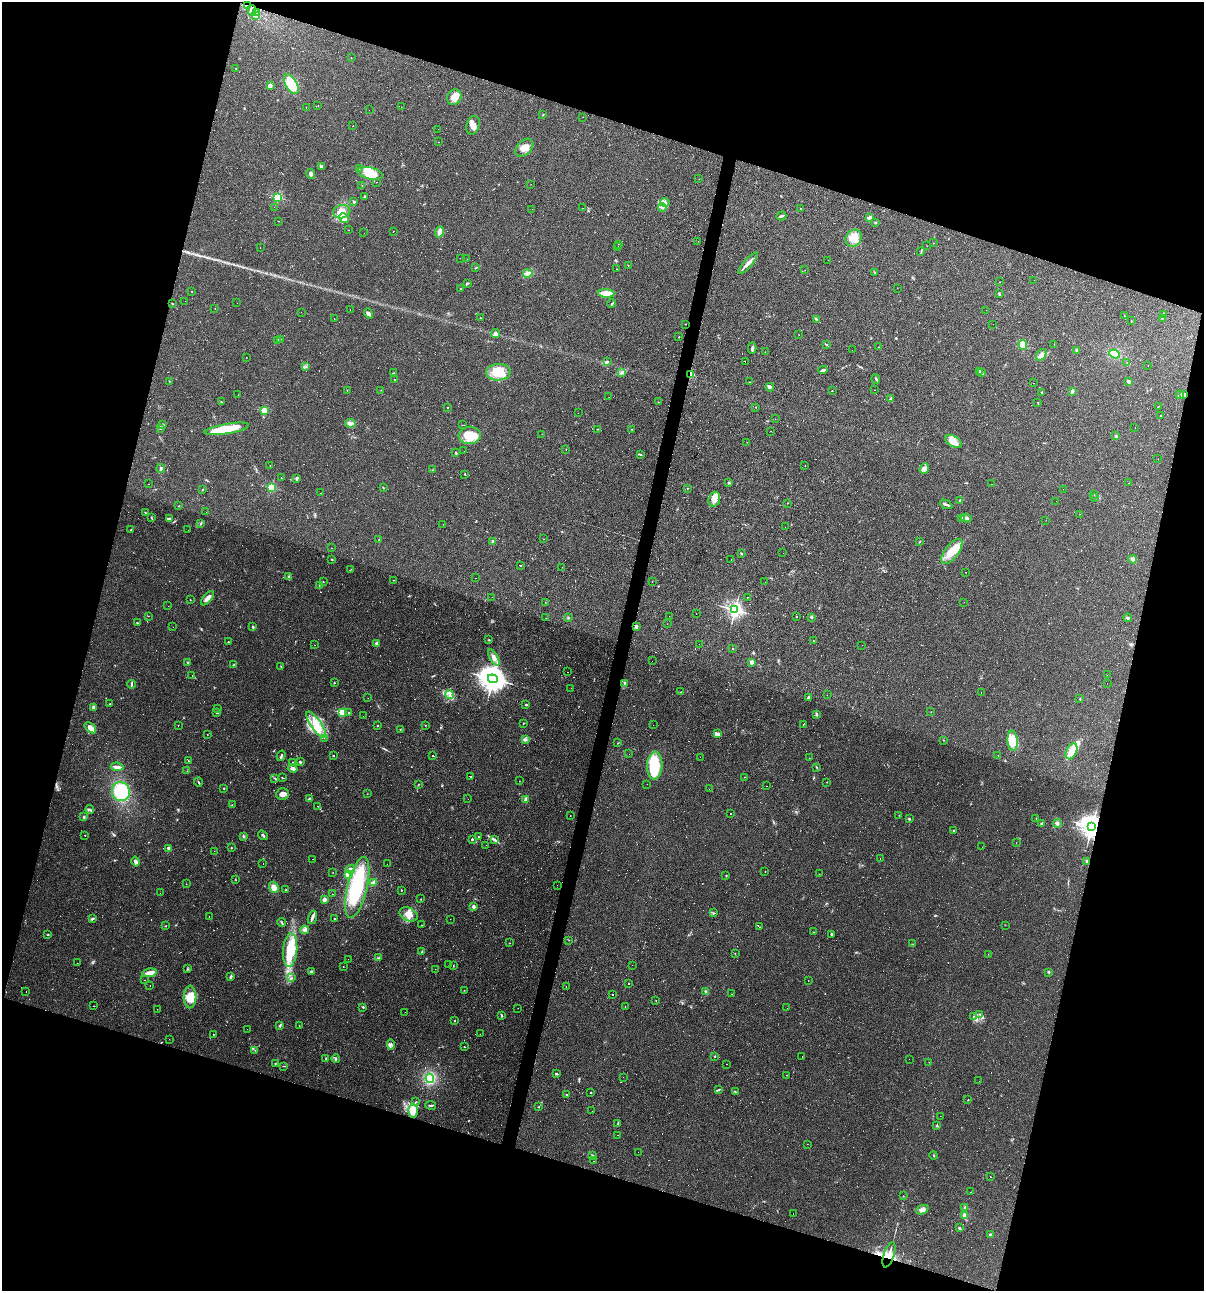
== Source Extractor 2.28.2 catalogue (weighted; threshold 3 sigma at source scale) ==
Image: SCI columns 122-4926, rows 1-5154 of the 5172 x 5154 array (HDU 1 of 3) = the unmasked area's bounding box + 8 px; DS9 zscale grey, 4 x 4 block average (1 PNG px = mean of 4 x 4 image px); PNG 1206 x 1293 px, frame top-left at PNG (2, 2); each listed source drawn as its Kron ellipse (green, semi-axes under 4 px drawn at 4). Shown black and unused: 34% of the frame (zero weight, under 2 of 3 exposures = <1% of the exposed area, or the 3 px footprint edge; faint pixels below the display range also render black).
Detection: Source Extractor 2.28.2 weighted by HDU 2 'WHT'. Background 0.0888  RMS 0.0065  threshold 0.0292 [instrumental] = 3 sigma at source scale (4.5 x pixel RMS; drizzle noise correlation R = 1.50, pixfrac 1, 0.05/0.05 arcsec/px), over >= 5 px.
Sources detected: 952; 17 too faint to see at this stretch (4 x 4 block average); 4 inside a brighter object's white glare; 379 cosmic-ray / hot-pixel residue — neither listed nor drawn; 4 coinciding with a brighter row at this scale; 22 inside a brighter listed object's ellipse — not listed separately; of the other 526, all 500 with FLUX_AUTO >= 0.474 (the completeness limit of this list) listed and drawn (26 fainter detections not listed), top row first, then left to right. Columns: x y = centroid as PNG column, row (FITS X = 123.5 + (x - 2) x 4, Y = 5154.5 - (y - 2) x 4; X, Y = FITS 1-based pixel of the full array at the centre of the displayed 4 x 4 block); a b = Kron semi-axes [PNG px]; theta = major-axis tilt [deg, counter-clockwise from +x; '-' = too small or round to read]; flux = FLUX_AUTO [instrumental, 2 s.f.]
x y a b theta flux
247 6 3 2 - 3.8
252 10 5 4 - 16
257 12 4 2 - 2.4
256 16 4 2 - 4.9
351 58 2 2 - 0.98
236 69 2 2 - 2
291 84 11 5 -59 120
270 85 3 2 - 10
454 97 8 7 - 35
318 106 2 2 - 0.86
306 107 2 2 - 0.62
401 107 2 2 - 0.94
369 110 2 2 - 0.67
543 115 3 2 - 1.6
583 117 2 2 - 0.67
353 125 2 2 - 26
473 125 9 6 73 23
438 129 2 2 - 4.8
438 142 2 2 - 36
524 148 10 7 46 35
321 166 3 2 - 8.3
359 169 3 2 - 2
370 173 13 6 -13 92
311 174 5 3 - 8
699 179 2 2 - 0.5
377 182 2 2 - 1
531 184 2 2 - 0.58
362 186 2 2 - 0.64
364 196 2 2 - 5
278 197 2 2 - 380
354 202 2 2 - 22
665 202 5 4 - 12
274 207 2 2 - 1.7
662 207 4 2 - 7.2
583 208 2 2 - 0.99
800 208 2 2 - 1.1
532 209 2 2 - 0.59
342 212 9 6 12 42
781 216 5 2 - 7.8
869 217 4 2 - 7
344 218 5 2 - 9.5
278 221 2 2 - 1.1
875 222 2 2 - 4
349 230 2 2 - 0.92
394 231 2 2 - 4.2
440 232 6 3 75 24
364 233 2 2 - 2.6
853 238 9 7 55 50
698 241 2 2 - 0.68
933 243 2 2 - 3.5
618 244 2 2 - 0.51
618 246 2 2 - 3.7
927 246 2 2 - 0.81
260 247 2 2 - 1.1
921 252 2 2 - 1.8
460 258 2 2 - 0.56
467 259 2 2 - 0.52
828 260 2 2 - 1.2
748 263 13 3 49 19
628 265 2 2 - 1.1
476 268 2 2 - 1.5
617 269 2 2 - 0.88
805 270 2 2 - 0.79
875 272 2 2 - 7.1
528 273 5 3 - 9.9
1034 280 2 2 - 0.62
1000 282 2 2 - 0.83
467 283 3 2 - 4.4
897 288 2 2 - 0.64
460 289 2 2 - 1.6
192 291 2 2 - 1.6
606 293 8 3 -3 51
999 294 3 2 - 4
185 301 2 2 - 1.1
237 303 2 2 - 0.97
612 303 4 2 - 3.2
172 304 2 2 - 1.1
215 309 2 2 - 0.82
350 309 2 2 - 0.81
986 310 2 2 - 3.5
301 312 2 2 - 1
369 313 5 3 - 7.7
1164 314 4 2 - 6.5
1124 316 2 2 - 1.6
480 318 2 2 - 1.2
1162 318 2 2 - 1.9
334 319 2 2 - 2
816 319 3 2 - 6.8
1132 321 2 2 - 2.8
685 324 2 2 - 1.7
993 324 2 2 - 1.3
496 333 5 3 - 6.8
799 335 2 2 - 0.74
679 337 2 2 - 1.9
280 339 2 2 - 1.5
278 340 4 2 - 8.1
826 345 3 2 - 4.7
1023 345 5 4 - 25
1054 345 2 2 - 0.53
878 347 2 2 - 0.89
752 348 6 2 87 7
852 350 2 2 - 0.49
1077 350 2 2 - 7.2
765 352 2 2 - 0.81
1115 354 5 4 - 52
1041 355 6 4 57 16
246 357 2 2 - 0.86
608 361 2 2 - 1.6
745 362 2 2 - 23
1126 362 2 2 - 0.64
1148 365 2 2 - 1.1
306 366 2 2 - 2.1
823 370 5 2 - 7.2
980 371 3 2 - 2.9
498 372 12 8 4 67
622 372 3 2 - 3.9
393 373 3 2 - 1.9
982 373 2 2 - 2.4
690 374 2 2 - 160
876 379 5 2 - 3.9
395 380 2 2 - 3.6
169 381 2 2 - 2.9
1129 381 2 2 - 10
749 382 2 2 - 0.67
1034 383 2 2 - 0.61
770 387 4 2 - 5.5
347 390 2 2 - 1.1
381 390 2 2 - 1.9
875 390 2 2 - 0.72
832 391 2 2 - 1.4
1072 391 3 2 - 8.2
1042 392 3 2 - 4.3
238 395 2 2 - 0.73
1179 395 4 3 - 13
1184 395 3 2 - 14
609 397 2 2 - 0.5
890 399 3 2 - 3.6
221 402 2 2 - 2.6
658 402 2 2 - 1.3
1038 403 3 2 - 1.7
1158 406 2 2 - 1.3
756 407 2 2 - 1.8
447 408 2 2 - 4.4
264 411 2 2 - 170
578 413 2 2 - 6.4
1161 416 2 2 - 1.4
775 419 2 2 - 0.69
350 423 5 4 - 24
163 425 2 2 - 2.4
462 425 2 2 - 1.3
160 428 3 2 - 2.3
1135 428 2 2 - 1.2
227 429 22 5 9 110
597 429 2 2 - 1.7
632 429 2 2 - 1.2
771 431 2 2 - 0.76
542 434 2 2 - 0.62
470 435 11 8 5 80
1116 436 2 2 - 5.9
953 441 9 5 -31 44
747 442 2 2 - 0.8
566 449 2 2 - 0.91
464 451 2 2 - 0.68
456 453 3 2 - 3.6
641 454 2 2 - 2.4
1158 459 2 2 - 0.72
270 465 2 2 - 1.3
805 466 2 2 - 0.98
161 469 4 2 - 8.3
924 469 5 4 - 17
432 470 2 2 - 0.71
465 474 2 2 - 2.6
281 478 2 2 - 1.3
297 479 4 2 - 3.6
729 483 2 2 - 4.4
1129 483 2 2 - 0.89
149 484 2 2 - 0.68
992 484 2 2 - 0.58
271 487 2 2 - 340
383 487 2 2 - 1.8
688 488 2 2 - 1.3
203 489 2 2 - 1.9
1063 489 2 2 - 0.58
321 493 2 2 - 0.68
1094 494 2 2 - 0.95
1095 497 2 2 - 0.71
714 499 7 5 71 26
960 500 2 2 - 4.5
1056 501 2 2 - 0.84
788 503 2 2 - 0.95
946 504 6 2 -24 8.6
179 506 2 2 - 2.6
206 512 2 2 - 0.55
145 513 3 2 - 2.7
1080 514 2 2 - 0.49
151 518 3 2 - 2.3
170 518 3 2 - 7.9
962 518 3 3 - 12
966 518 5 2 - 11
1046 520 2 2 - 0.73
201 523 2 2 - 1.7
443 524 2 2 - 0.82
785 527 2 2 - 3.5
131 530 2 2 - 1.2
188 530 2 2 - 0.65
543 539 2 2 - 1.2
379 540 2 2 - 5.5
493 541 2 2 - 33
920 542 2 2 - 0.96
332 548 2 2 - 0.89
952 552 15 7 53 69
741 553 3 2 - 2.4
783 553 2 2 - 0.56
332 559 2 2 - 3.1
731 559 2 2 - 1.5
1133 559 4 3 - 9.8
520 565 2 2 - 73
562 567 2 2 - 0.55
350 570 2 2 - 1.4
966 572 2 2 - 0.63
289 577 4 2 - 6.1
475 578 2 2 - 1.4
393 580 2 2 - 1.3
652 581 2 2 - 1.5
323 582 2 2 - 0.97
765 582 2 2 - 1.9
319 585 2 2 - 0.74
492 597 2 2 - 0.7
747 597 2 2 - 0.96
207 598 9 3 48 19
190 600 2 2 - 1.6
545 602 2 2 - 0.96
964 602 2 2 - 0.74
168 606 2 2 - 0.52
735 610 2 2 - 1600
696 614 2 2 - 0.64
148 616 2 2 - 1.1
669 616 2 2 - 0.87
796 617 2 2 - 1.9
811 617 3 2 - 6.9
546 618 2 2 - 0.75
568 618 2 2 - 3
1128 618 4 2 - 4.2
137 623 2 2 - 1.4
667 624 2 2 - 0.59
173 627 2 2 - 2.6
253 627 3 2 - 5.5
636 627 2 2 - 10
489 640 2 2 - 3
813 641 2 2 - 2.2
228 642 2 2 - 1.9
377 643 2 2 - 39
699 644 2 2 - 0.56
315 645 2 2 - 4.1
862 645 2 2 - 0.6
733 648 2 2 - 8.2
494 658 9 4 -59 18
652 661 2 2 - 0.51
187 662 2 2 - 2.1
752 662 2 2 - 80
234 664 2 2 - 1.4
281 667 3 2 - 2.1
568 672 2 2 - 0.75
192 675 2 2 - 1.1
1107 675 2 2 - 0.63
493 679 5 4 - 6500
334 683 2 2 - 1.9
1107 683 2 2 - 0.47
131 684 4 2 - 4.3
625 684 4 4 - 7.2
571 688 2 2 - 15
681 692 2 2 - 2
981 692 2 2 - 0.77
449 694 4 2 - 8.9
827 695 2 2 - 0.66
808 697 3 2 - 8.1
368 698 2 2 - 0.67
1080 699 2 2 - 1.4
110 704 2 2 - 1.7
526 705 2 2 - 3.5
94 707 2 2 - 9.2
218 709 2 2 - 1.1
217 712 3 2 - 3.7
342 712 2 2 - 240
931 712 2 2 - 1.8
349 713 3 2 - 1.8
817 714 4 2 - 4.4
363 716 2 2 - 1.7
523 723 2 2 - 1.4
178 725 2 2 - 2.4
316 725 15 5 -55 58
377 725 2 2 - 6.3
425 725 2 2 - 1
653 725 2 2 - 6.4
803 725 2 2 - 0.84
90 728 7 4 -40 27
400 729 2 2 - 2
717 733 4 2 - 5
207 734 2 2 - 0.84
324 738 2 2 - 0.83
525 740 2 2 - 2.3
943 740 2 2 - 2
1013 741 10 5 -85 65
618 743 2 2 - 1.2
1071 751 8 5 65 45
629 754 2 2 - 1.9
998 755 2 2 - 3.1
281 756 5 2 - 5.1
333 756 2 2 - 8.3
433 756 2 2 - 54
700 757 2 2 - 0.7
809 758 2 2 - 0.53
189 761 3 2 - 2.1
292 762 2 2 - 0.92
300 762 2 2 - 4.4
655 765 14 7 86 180
117 767 6 2 -7 19
817 767 2 2 - 1.2
293 768 5 3 - 14
187 771 2 2 - 1
471 777 2 2 - 120
745 777 2 2 - 1.1
275 778 3 2 - 3.3
282 778 2 2 - 2.5
519 781 2 2 - 1.2
198 782 4 2 - 3.5
827 782 2 2 - 1.4
419 784 2 2 - 1.2
647 784 2 2 - 0.56
766 786 2 2 - 1.7
224 788 2 2 - 7.3
709 789 2 2 - 1.5
121 792 9 9 - 160
283 794 6 5 - 16
367 794 2 2 - 0.94
309 799 3 2 - 3.3
468 799 2 2 - 0.59
525 799 3 2 - 8
232 805 2 2 - 0.93
318 806 2 2 - 1.4
90 809 4 2 - 4.1
730 813 2 2 - 25
899 815 2 2 - 1.4
570 816 2 2 - 0.97
84 817 3 2 - 3.4
909 818 2 2 - 1.4
1036 818 2 2 - 0.87
1042 823 2 2 - 34
1057 823 4 2 - 5.9
1092 826 3 3 - 4000
953 831 2 2 - 3.5
85 835 2 2 - 3.8
263 835 5 2 - 6
243 836 3 2 - 4.1
479 837 2 2 - 19
472 839 2 2 - 19
494 840 3 2 - 3.2
1016 843 2 2 - 0.57
486 845 2 2 - 0.72
982 847 2 2 - 0.77
168 848 2 2 - 7.5
231 848 2 2 - 2.5
214 851 2 2 - 0.58
880 858 2 2 - 0.93
313 859 2 2 - 0.85
136 861 5 3 - 12
1086 861 3 2 - 4.2
263 863 2 2 - 1.3
387 864 2 2 - 0.96
350 869 4 3 - 9.6
765 871 2 2 - 2.8
333 872 2 2 - 0.66
348 874 3 3 - 29
819 874 2 2 - 0.83
726 875 2 2 - 2.2
235 879 2 2 - 1.6
373 883 3 2 - 29
186 884 2 2 - 0.82
557 885 2 2 - 0.6
274 887 6 4 -70 27
357 887 31 10 76 280
286 890 2 2 - 3.6
401 890 2 2 - 2.3
160 893 2 2 - 0.97
333 894 2 2 - 0.89
420 899 2 2 - 1.2
324 900 2 2 - 20
473 907 3 2 - 9.3
714 913 2 2 - 0.97
409 914 9 6 -25 35
209 916 2 2 - 0.88
312 917 7 3 71 12
93 918 4 2 - 4.3
335 918 2 2 - 2.1
450 919 2 2 - 0.83
282 923 4 2 - 3.7
422 925 2 2 - 0.82
1005 925 2 2 - 0.82
165 926 2 2 - 2
760 927 2 2 - 2.5
304 930 4 3 - 8.1
813 932 2 2 - 0.84
832 934 2 2 - 3.5
48 935 2 2 - 2.2
569 940 2 2 - 1.1
509 943 2 2 - 0.92
913 944 2 2 - 1.2
290 950 17 7 85 140
422 952 2 2 - 3.5
735 954 2 2 - 0.92
988 954 2 2 - 0.84
378 958 3 2 - 2.6
348 959 2 2 - 2.7
77 963 2 2 - 0.52
448 965 2 2 - 1.3
632 965 2 2 - 3.3
343 966 2 2 - 2.3
453 966 2 2 - 1.5
187 969 2 2 - 2
435 969 2 2 - 0.64
312 972 4 3 - 7.2
1049 972 2 2 - 4.5
150 973 7 3 12 32
230 977 3 2 - 7
291 978 3 2 - 3.7
144 980 2 2 - 2
808 980 2 2 - 0.77
629 984 2 2 - 1.4
150 986 2 2 - 0.66
566 986 2 2 - 6.6
464 990 2 2 - 0.73
26 992 2 2 - 2.1
706 992 3 2 - 5.8
612 994 2 2 - 36
732 994 2 2 - 0.71
190 997 11 6 89 64
656 1001 2 2 - 1.1
94 1006 2 2 - 1.4
625 1006 2 2 - 0.68
363 1007 3 2 - 3.7
518 1008 2 2 - 0.66
787 1008 2 2 - 0.55
157 1009 2 2 - 0.89
405 1012 2 2 - 2.1
980 1014 2 2 - 2.3
501 1015 3 2 - 2.7
973 1017 3 2 - 2.3
454 1021 2 2 - 1.7
280 1025 3 2 - 4.7
299 1026 2 2 - 1.2
247 1029 2 2 - 0.99
213 1034 2 2 - 3.5
480 1034 2 2 - 0.55
169 1039 2 2 - 1.1
391 1044 5 3 - 7.6
464 1047 2 2 - 4.9
255 1050 2 2 - 1.3
714 1056 2 2 - 2.2
802 1057 2 2 - 10
326 1059 2 2 - 1.6
336 1059 4 2 - 4.3
909 1059 2 2 - 1.1
929 1062 2 2 - 0.99
275 1063 2 2 - 6
726 1064 2 2 - 0.73
284 1066 4 2 - 2
557 1073 2 2 - 2.2
786 1075 2 2 - 0.7
623 1077 2 2 - 0.52
430 1078 4 4 - 17
979 1081 2 2 - 0.78
719 1090 2 2 - 3.2
735 1092 3 2 - 2.9
590 1093 2 2 - 3.6
566 1094 2 2 - 3.6
968 1100 2 2 - 3.3
416 1102 2 2 - 1.9
431 1105 5 2 - 4.1
539 1107 2 2 - 1.7
413 1111 7 5 90 27
592 1111 2 2 - 0.65
940 1116 2 2 - 0.55
618 1124 3 2 - 2.7
937 1126 2 2 - 3.3
618 1135 2 2 - 0.89
807 1144 2 2 - 0.8
638 1152 2 2 - 0.82
593 1155 3 2 - 2.7
934 1155 4 2 - 2.1
594 1161 2 2 - 1.1
990 1177 2 2 - 0.77
970 1192 2 2 - 1
903 1196 2 2 - 1.1
965 1207 2 2 - 4
922 1210 6 4 24 17
793 1214 2 2 - 43
965 1216 3 2 - 14
959 1228 2 2 - 15
990 1235 2 2 - 23
889 1255 13 5 72 45
Overlapping masked pixels (flux is a lower limit): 5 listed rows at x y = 247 6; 690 374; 1184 395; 1092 826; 889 1255
Diffuse or blended objects may show on this block-average render without a row.